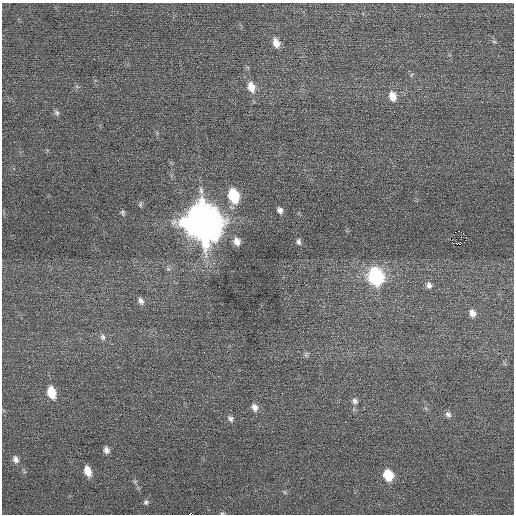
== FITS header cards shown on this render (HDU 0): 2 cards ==
NAXIS1  =                  512 / Axis length
NAXIS2  =                  512 / Axis length

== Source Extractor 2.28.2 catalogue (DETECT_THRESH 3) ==
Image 512 x 512 px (HDU 0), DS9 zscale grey, 1 PNG px = 1 image px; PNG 516 x 516 px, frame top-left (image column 1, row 512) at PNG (2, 3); no overlay
Background 0.126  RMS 0.68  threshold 2.03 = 3 sigma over >= 5 px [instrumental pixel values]
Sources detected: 36; all 36 listed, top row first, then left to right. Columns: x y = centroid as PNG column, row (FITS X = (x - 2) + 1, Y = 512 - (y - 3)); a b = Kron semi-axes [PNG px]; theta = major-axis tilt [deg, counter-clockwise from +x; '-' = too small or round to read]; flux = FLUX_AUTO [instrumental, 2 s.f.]
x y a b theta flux
494 42 6 4 -1 70
276 43 12 8 -66 370
251 87 14 9 -71 580
392 96 12 9 -70 450
57 113 8 6 -44 120
233 196 11 8 -70 2300
140 204 9 5 -88 90
280 210 8 6 -64 180
123 213 8 5 -71 95
202 222 15 13 -59 130000
458 231 2 2 - 16000
465 235 2 2 - 400
465 240 3 2 - 55
237 241 9 7 -67 350
298 242 8 6 -82 120
168 269 6 5 - 89
375 277 11 9 -72 7100
429 285 9 7 -77 180
141 301 10 7 -65 190
472 313 9 7 -66 270
103 337 9 7 -74 150
306 355 8 6 -86 110
51 392 11 7 -74 990
355 401 9 8 - 180
255 407 11 8 -70 250
448 414 9 8 - 170
230 419 9 7 -57 160
106 450 9 7 -73 200
16 459 10 7 -67 200
87 471 11 7 -74 530
388 475 10 8 -68 1300
135 481 6 4 18 59
284 492 6 4 -71 57
146 502 7 6 - 110
222 513 7 3 7 52
189 514 2 2 - 500
At the frame edge (FLAGS 8, measured only in part): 2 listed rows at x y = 222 513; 189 514